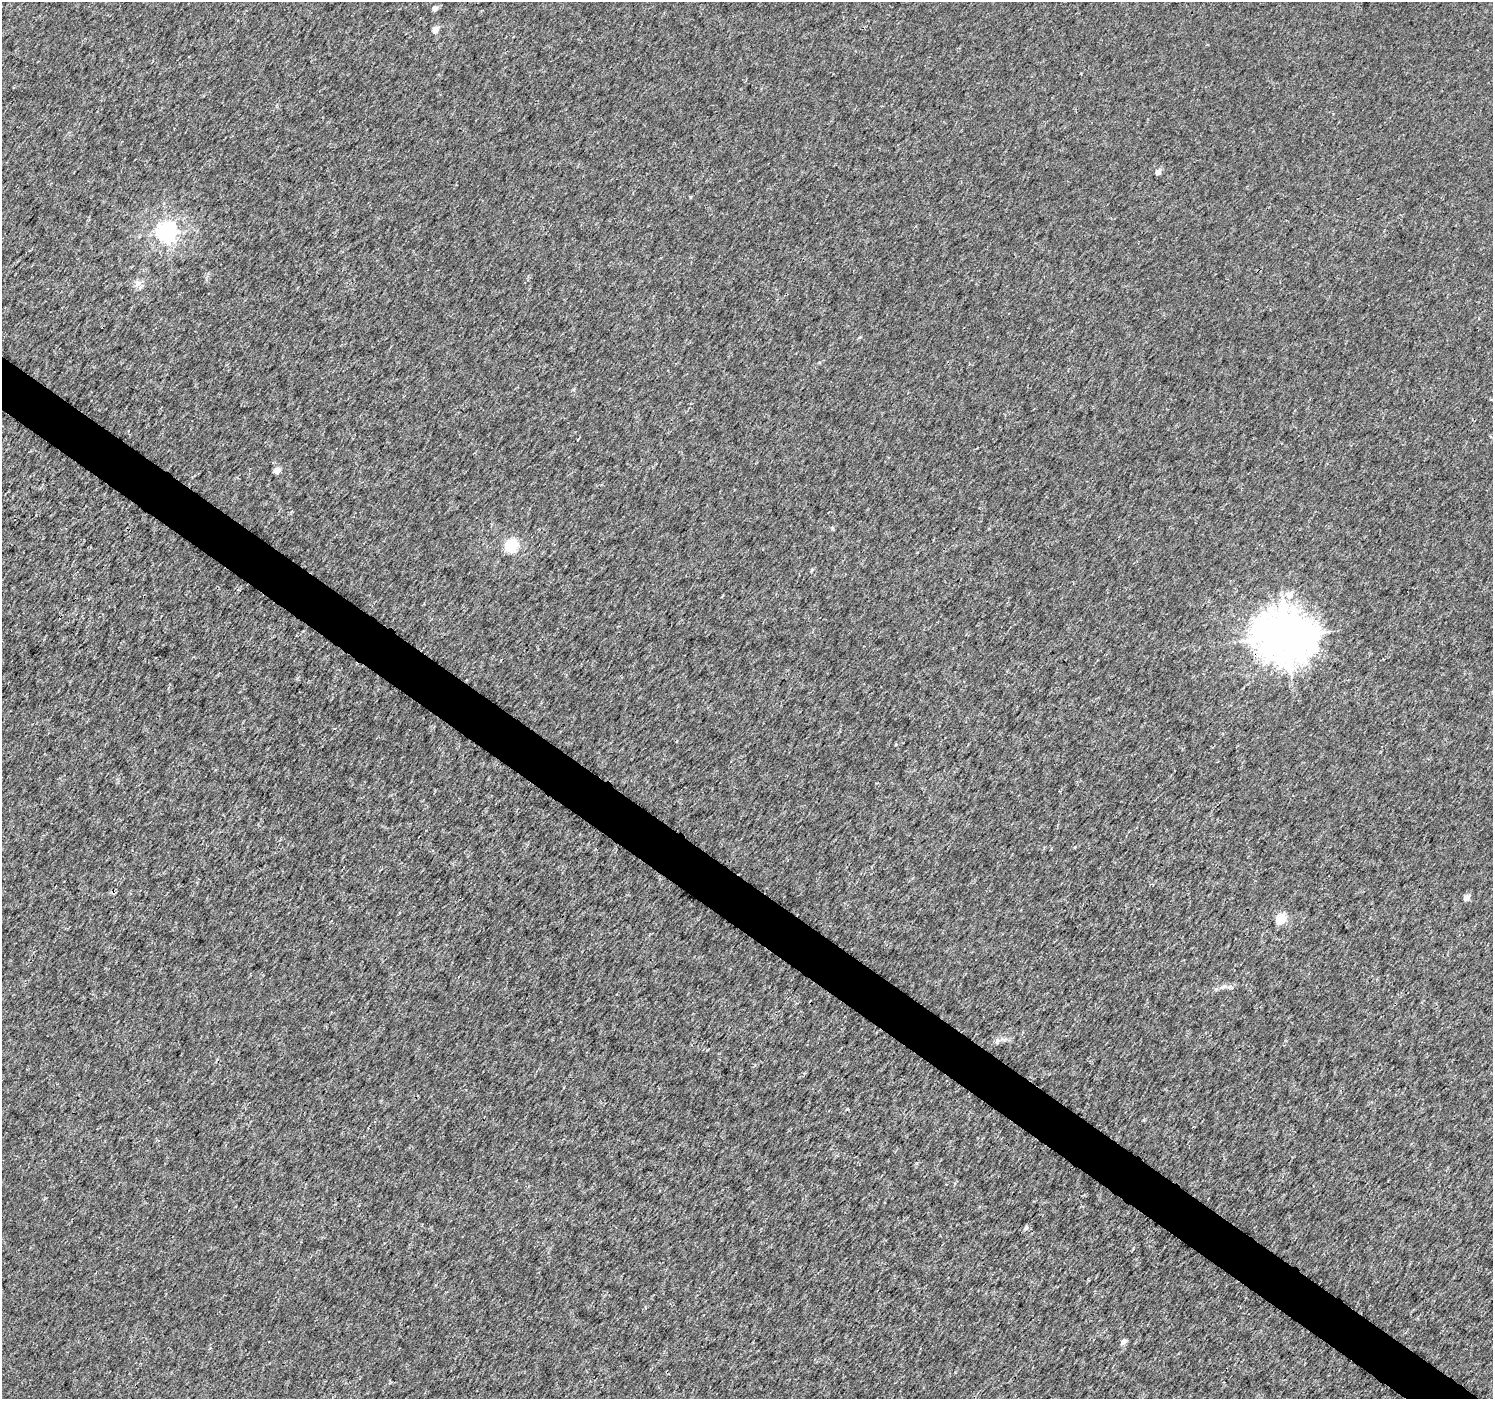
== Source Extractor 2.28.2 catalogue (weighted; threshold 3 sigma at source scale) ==
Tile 6 of 4 x 4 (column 2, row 2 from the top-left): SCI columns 1498-2988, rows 3038-4434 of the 5970 x 6010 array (HDU 1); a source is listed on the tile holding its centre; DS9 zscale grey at full resolution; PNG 1495 x 1401 px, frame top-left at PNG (2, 2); no overlay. Shown black and unused: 4% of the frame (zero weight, under 3 of 4 exposures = <1% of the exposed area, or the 3 px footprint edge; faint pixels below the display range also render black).
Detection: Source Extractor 2.28.2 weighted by HDU 2 'WHT'; one run over the whole footprint, this tile lists its part. Background 0.00228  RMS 0.0023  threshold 0.0103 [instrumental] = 3 sigma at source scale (4.5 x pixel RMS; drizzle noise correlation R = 1.50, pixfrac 1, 0.0396/0.0396 arcsec/px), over >= 5 px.
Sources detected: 18; all 18 listed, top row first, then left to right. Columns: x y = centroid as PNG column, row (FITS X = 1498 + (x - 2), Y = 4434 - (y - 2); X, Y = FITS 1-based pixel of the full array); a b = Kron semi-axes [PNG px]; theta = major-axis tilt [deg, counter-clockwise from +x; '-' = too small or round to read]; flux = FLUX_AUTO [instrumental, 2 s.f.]
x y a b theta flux
435 8 5 4 - 1.1
435 29 5 4 - 3
1158 172 5 4 - 1.6
167 232 7 7 - 110
138 283 9 7 75 1.1
860 337 5 4 - 0.26
277 471 5 5 - 2
511 546 6 5 - 29
811 570 5 3 - 0.25
1290 595 6 6 - 2.3
1286 636 17 15 -17 780
1075 847 4 3 - 0.18
1466 898 4 4 - 2
1281 919 5 5 - 15
1229 987 7 4 19 0.51
997 1041 9 6 81 0.64
1026 1228 6 5 - 0.71
1124 1341 6 5 - 1.1
Overlapping masked pixels (flux is a lower limit): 1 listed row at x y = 1286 636
Unlisted compact peaks at least as high as the median listed source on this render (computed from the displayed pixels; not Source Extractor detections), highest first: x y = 847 1109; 832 528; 1216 989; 690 197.